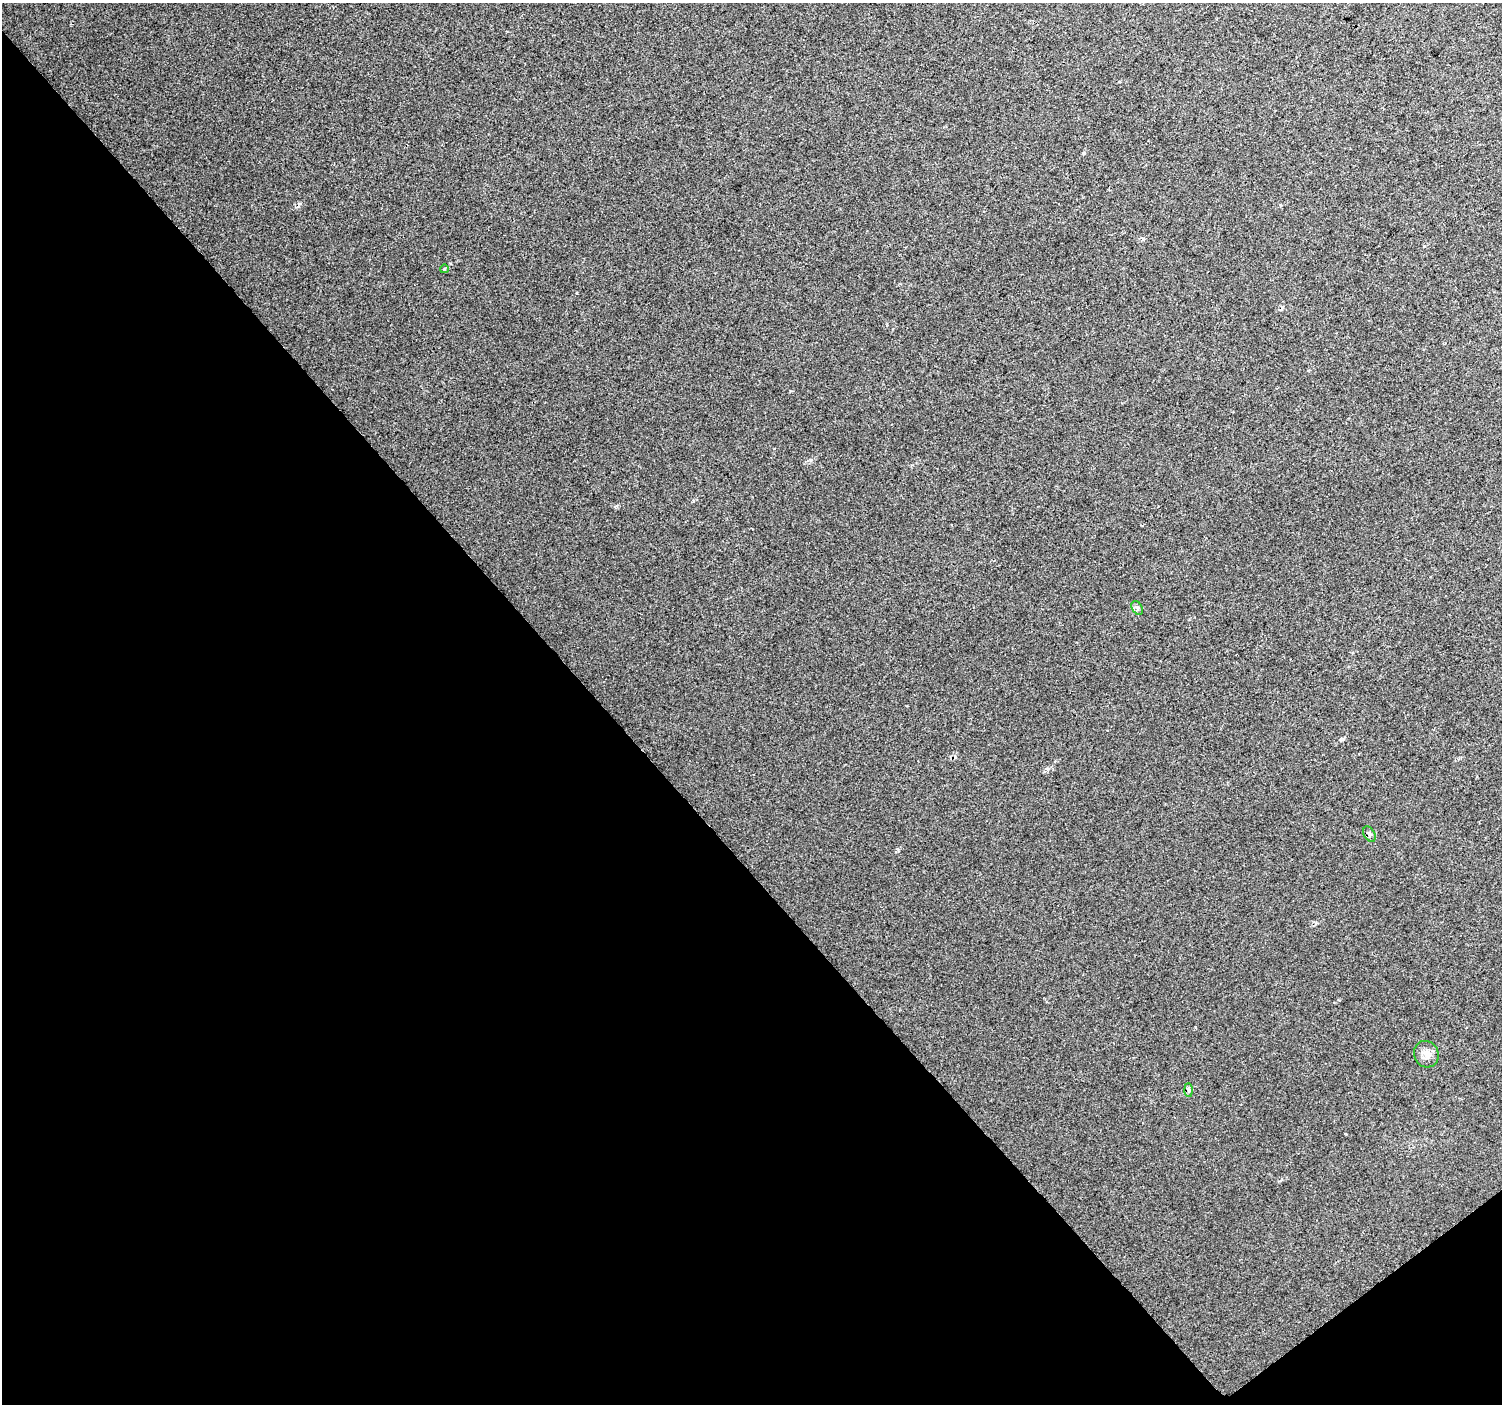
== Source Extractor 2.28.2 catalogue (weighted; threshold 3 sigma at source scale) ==
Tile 14 of 4 x 4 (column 2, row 4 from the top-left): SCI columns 1505-3004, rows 204-1605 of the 6047 x 5990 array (HDU 1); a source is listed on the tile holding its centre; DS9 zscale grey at full resolution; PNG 1504 x 1406 px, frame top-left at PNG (2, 3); each listed source drawn as its Kron ellipse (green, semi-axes under 4 px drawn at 4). Shown black and unused: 41% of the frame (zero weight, under 2 of 3 exposures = <1% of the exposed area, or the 3 px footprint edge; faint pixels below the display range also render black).
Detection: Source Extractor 2.28.2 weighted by HDU 2 'WHT'; one run over the whole footprint, this tile lists its part. Background 0.016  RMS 0.0078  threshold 0.0351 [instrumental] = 3 sigma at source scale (4.5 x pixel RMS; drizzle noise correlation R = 1.50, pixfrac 1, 0.0396/0.0396 arcsec/px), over >= 5 px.
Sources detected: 5; all 5 listed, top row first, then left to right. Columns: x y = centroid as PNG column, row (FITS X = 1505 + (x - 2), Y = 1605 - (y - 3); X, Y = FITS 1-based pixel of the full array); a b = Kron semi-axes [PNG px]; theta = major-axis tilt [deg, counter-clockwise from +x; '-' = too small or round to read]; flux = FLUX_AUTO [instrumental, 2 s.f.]
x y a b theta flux
444 269 4 3 - 0.6
1137 608 7 5 -58 1.9
1369 834 8 5 -60 1.9
1426 1054 13 12 - 6.5
1189 1090 7 4 -89 1.6